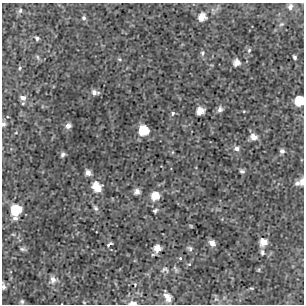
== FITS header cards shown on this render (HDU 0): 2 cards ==
NAXIS1  =                  302 / NUMBER OF ELEMENTS ALONG THIS AXIS
NAXIS2  =                  302 / NUMBER OF ELEMENTS ALONG THIS AXIS

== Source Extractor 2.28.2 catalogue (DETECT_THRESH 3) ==
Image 302 x 302 px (HDU 0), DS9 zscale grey, 1 PNG px = 1 image px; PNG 306 x 306 px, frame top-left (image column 1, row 302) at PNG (2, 3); no overlay
Background 3.16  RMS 0.8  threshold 2.4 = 3 sigma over >= 5 px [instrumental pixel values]
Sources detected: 59; all 59 listed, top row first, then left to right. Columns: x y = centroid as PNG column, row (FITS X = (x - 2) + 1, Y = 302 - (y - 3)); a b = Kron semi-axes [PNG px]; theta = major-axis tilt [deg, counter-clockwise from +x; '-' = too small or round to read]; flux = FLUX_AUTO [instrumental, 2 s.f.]
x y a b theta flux
290 7 7 6 - 200
20 11 7 5 73 120
202 17 8 7 - 610
84 18 5 5 - 110
281 24 7 5 21 93
37 38 6 5 - 100
249 50 6 5 - 97
202 53 8 6 82 130
38 57 8 4 -81 95
294 57 4 3 - 97
119 59 5 4 - 65
236 62 6 6 - 390
20 68 5 4 - 75
95 92 7 5 -13 210
23 98 10 7 -15 240
299 101 7 7 - 1400
220 109 8 6 68 180
200 111 6 6 - 590
244 111 5 3 - 45
173 113 6 5 - 93
3 124 6 5 - 160
68 126 6 5 - 240
143 130 7 7 - 1700
253 137 7 6 - 370
236 149 8 6 -2 170
282 151 5 5 - 150
63 154 5 4 - 120
242 171 6 4 -17 110
88 173 6 5 - 260
302 182 8 5 87 270
297 183 7 6 - 160
96 187 9 7 -56 840
137 192 5 5 - 270
155 196 8 7 - 790
95 208 8 5 -56 130
16 210 9 8 - 1700
155 211 6 4 41 94
15 218 7 6 - 180
191 226 4 3 - 49
13 234 5 3 - 54
263 242 7 6 - 550
212 243 7 5 -50 260
110 244 6 3 29 100
157 248 7 6 - 500
190 248 7 6 - 120
23 249 8 4 -6 100
262 252 8 6 -74 130
180 258 5 4 - 66
189 264 5 4 - 51
175 269 11 4 -57 110
165 270 11 7 -4 170
53 280 9 9 - 340
135 284 4 3 - 42
3 286 7 3 -82 150
251 288 5 3 - 50
168 298 10 6 -59 410
22 301 5 5 - 90
84 302 5 3 - 43
133 303 9 4 0 270
At the frame edge (FLAGS 8, measured only in part): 5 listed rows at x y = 299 101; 3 124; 302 182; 3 286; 133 303